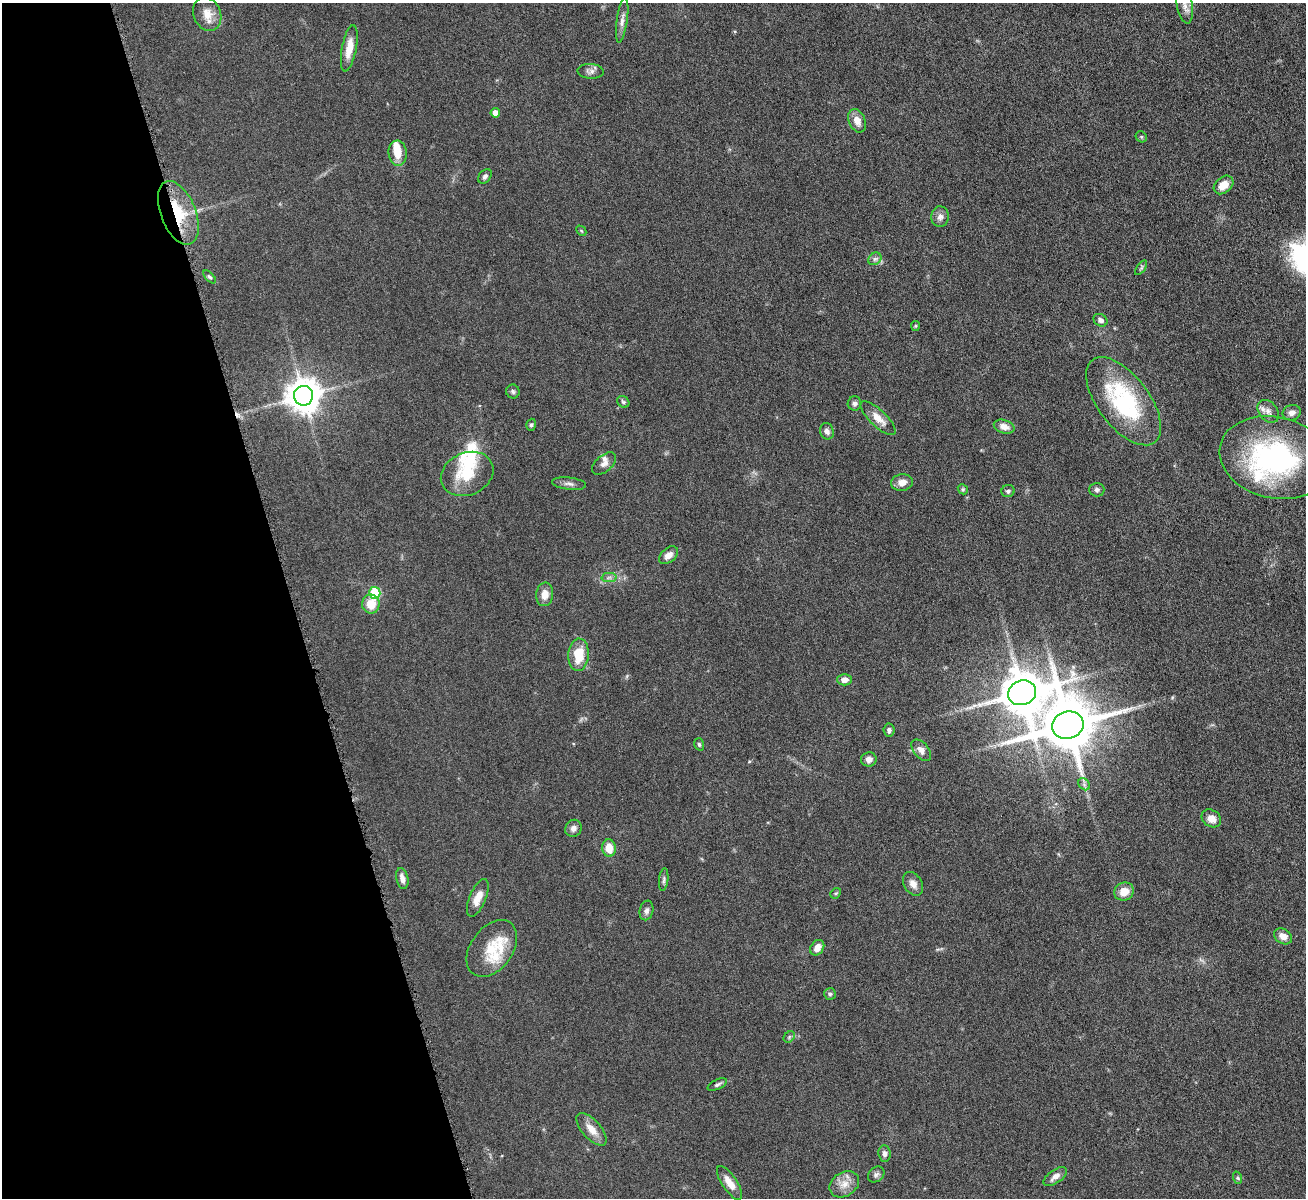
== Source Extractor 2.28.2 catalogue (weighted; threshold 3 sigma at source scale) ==
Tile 5 of 4 x 4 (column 1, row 2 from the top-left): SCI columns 3-1306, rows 2539-3734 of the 5217 x 5200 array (HDU 1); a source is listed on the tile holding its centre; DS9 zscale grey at full resolution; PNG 1308 x 1200 px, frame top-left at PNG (2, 3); each listed source drawn as its Kron ellipse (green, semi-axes under 4 px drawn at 4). Shown black and unused: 22% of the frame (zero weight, under 4 of 8 exposures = <1% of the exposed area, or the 3 px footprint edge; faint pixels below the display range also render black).
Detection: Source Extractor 2.28.2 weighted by HDU 2 'WHT'; one run over the whole footprint, this tile lists its part. Background 0.0478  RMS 0.0044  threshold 0.018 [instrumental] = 3 sigma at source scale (4.09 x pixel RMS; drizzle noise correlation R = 1.36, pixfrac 0.8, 0.05/0.05 arcsec/px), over >= 5 px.
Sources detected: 86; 3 inside a brighter object's white glare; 1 cosmic-ray / hot-pixel residue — neither listed nor drawn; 7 inside a brighter listed object's ellipse — not listed separately; the other 75 listed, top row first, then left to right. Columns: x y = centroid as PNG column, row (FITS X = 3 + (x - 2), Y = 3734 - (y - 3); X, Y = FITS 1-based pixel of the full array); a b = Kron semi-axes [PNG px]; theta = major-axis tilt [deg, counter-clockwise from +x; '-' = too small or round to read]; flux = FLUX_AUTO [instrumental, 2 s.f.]
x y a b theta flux
1185 5 18 8 -80 3.3
207 14 17 13 -68 5
622 20 22 5 82 2.4
349 48 23 7 79 5.8
591 71 13 7 -3 1.8
495 113 5 4 - 4.5
857 121 12 8 -66 3.6
1141 137 6 5 - 0.65
398 153 13 9 -85 5.7
485 176 8 5 50 1.1
1224 185 11 8 40 5.3
178 213 33 17 -68 18
940 217 10 8 86 2.2
581 231 6 3 -45 0.41
875 259 7 5 43 1.2
1141 268 8 4 55 0.71
210 277 8 4 -46 0.72
1100 320 7 6 - 1.7
915 326 5 4 - 0.52
513 391 7 6 - 0.99
303 396 10 9 - 820
1123 401 52 25 -53 45
623 402 6 5 - 0.77
854 403 7 6 - 1.4
1268 411 13 9 -51 2.7
1292 413 9 7 17 2.4
878 418 23 8 -44 5.2
531 425 6 4 72 0.72
1004 427 10 6 -17 3
827 431 8 6 -71 1.6
1275 458 56 40 -13 75
604 464 14 8 41 2.3
467 474 27 21 24 15
902 482 11 8 9 3.2
569 484 17 6 -7 1.8
963 489 5 4 - 0.57
1097 490 7 7 - 1.3
1008 491 6 6 - 1
668 555 11 7 41 2.7
609 577 7 4 1 1.1
375 593 6 5 - 23
545 594 12 8 83 3.7
371 604 9 8 - 7.3
578 655 16 10 86 10
844 680 7 5 0 2.6
1022 693 14 12 20 1500
1068 725 16 13 17 2800
889 730 6 5 - 1.3
699 744 6 4 -73 0.72
921 750 12 7 -49 2.7
869 759 8 7 - 1.9
1084 784 7 5 -47 1
1211 818 10 8 -33 3.4
573 828 9 8 - 1.9
609 848 9 7 -83 6
402 879 10 6 -77 2.4
664 880 11 4 84 1
913 884 13 9 -59 3
1124 892 10 8 26 5.1
836 893 6 4 42 0.55
478 898 20 8 67 4.5
646 910 10 7 78 1.5
1283 936 9 7 -32 3.2
492 948 32 21 54 12
817 948 8 6 55 2.9
830 994 6 6 - 0.8
789 1037 6 5 - 0.71
717 1085 10 5 23 1.1
591 1129 20 9 -49 5
884 1153 8 6 -84 1.6
876 1174 9 7 39 1.3
1055 1177 13 6 34 2.3
1238 1178 6 4 -71 0.57
730 1183 20 7 -56 4.5
844 1184 16 12 33 4.6
Overlapping masked pixels (flux is a lower limit): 1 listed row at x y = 178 213
Isophote crosses this tile's border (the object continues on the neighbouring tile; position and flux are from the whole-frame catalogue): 1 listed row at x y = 1185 5